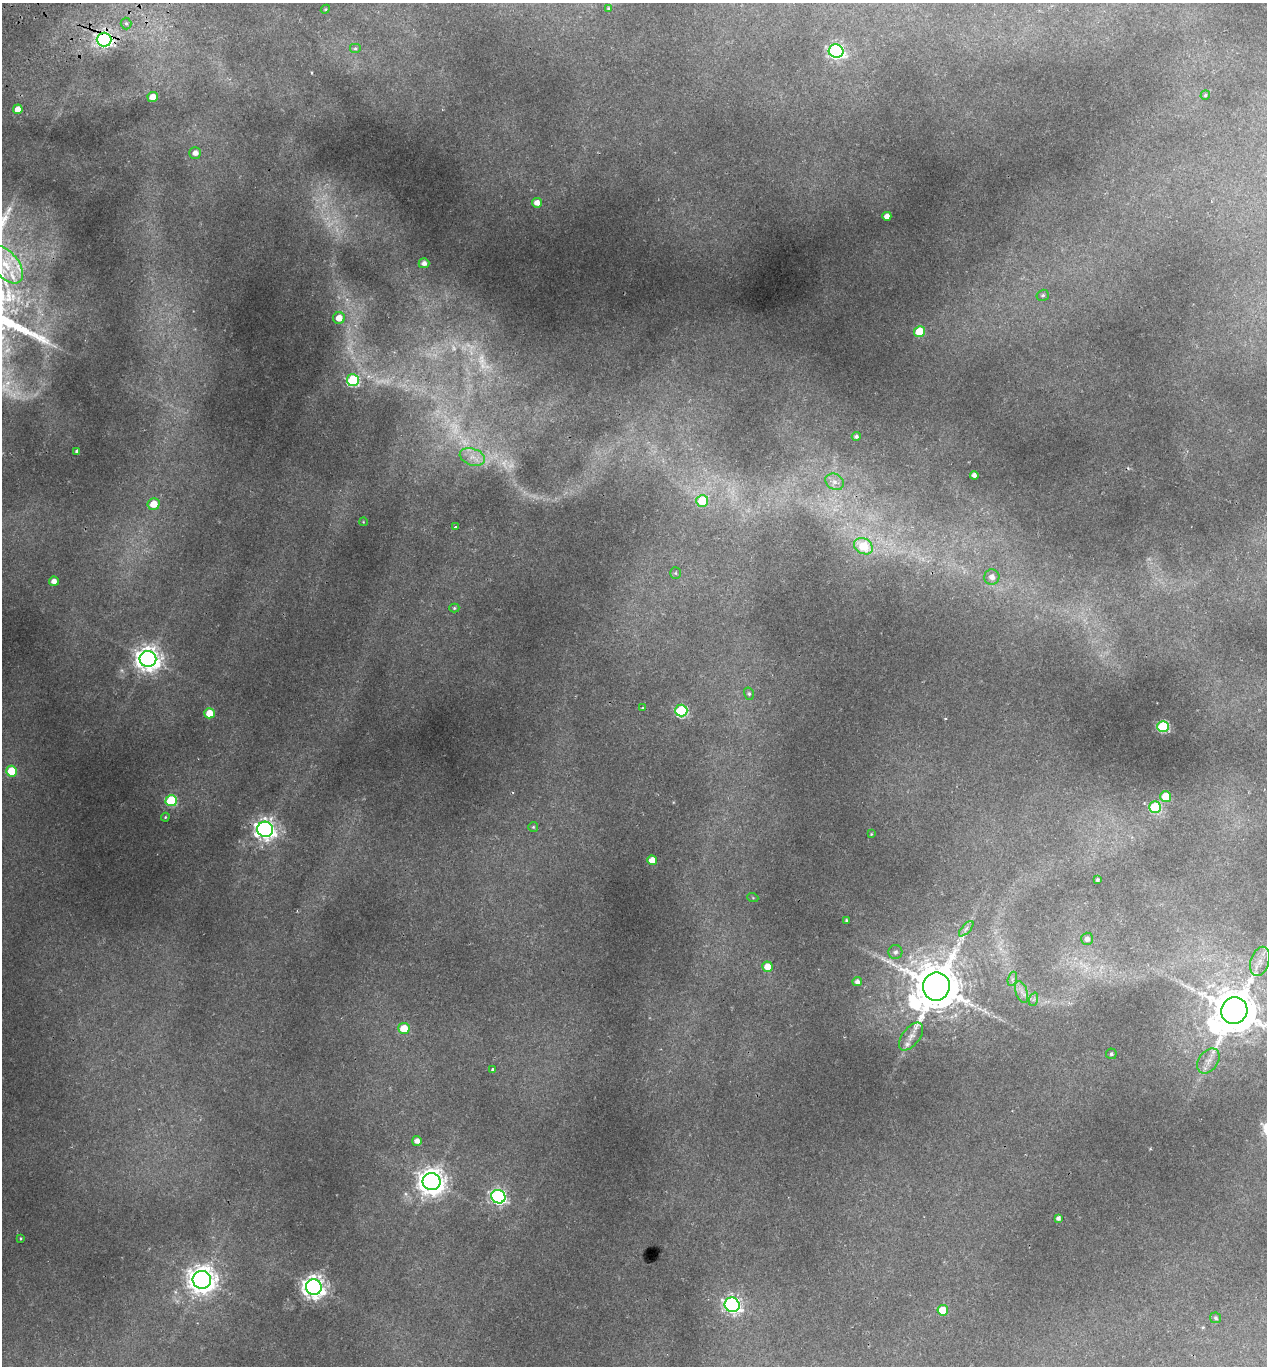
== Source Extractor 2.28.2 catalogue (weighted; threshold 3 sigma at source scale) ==
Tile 11 of 4 x 4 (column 3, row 3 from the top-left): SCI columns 2659-3923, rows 1425-2788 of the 5369 x 5573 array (HDU 1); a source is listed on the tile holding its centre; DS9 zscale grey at full resolution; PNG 1269 x 1368 px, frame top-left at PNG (2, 3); each listed source drawn as its Kron ellipse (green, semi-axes under 4 px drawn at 4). Shown black and unused: <1% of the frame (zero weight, under 2 of 3 exposures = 4% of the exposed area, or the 3 px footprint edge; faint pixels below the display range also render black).
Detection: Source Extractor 2.28.2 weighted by HDU 2 'WHT'; one run over the whole footprint, this tile lists its part. Background 0.0406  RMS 0.0035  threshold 0.0158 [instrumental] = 3 sigma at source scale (4.5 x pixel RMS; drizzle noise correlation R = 1.50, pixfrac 1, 0.0396/0.0396 arcsec/px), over >= 5 px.
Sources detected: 88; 9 too faint to see at this stretch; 2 cosmic-ray / hot-pixel residue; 1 long thin detection or spike segment (spike, bleed or trail) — neither listed nor drawn; the other 76 listed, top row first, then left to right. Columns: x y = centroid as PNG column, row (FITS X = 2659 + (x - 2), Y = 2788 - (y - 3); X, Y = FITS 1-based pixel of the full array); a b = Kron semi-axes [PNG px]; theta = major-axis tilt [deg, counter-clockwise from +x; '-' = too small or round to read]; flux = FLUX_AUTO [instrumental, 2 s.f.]
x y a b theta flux
608 8 4 3 - 0.36
325 9 5 4 - 0.37
126 23 6 5 - 0.73
104 40 7 7 - 100
355 48 6 5 - 0.61
836 51 7 6 - 86
1205 95 5 4 - 0.55
153 97 5 5 - 3.8
18 109 5 4 - 3.5
195 153 6 6 - 2.1
537 203 5 5 - 2.3
887 216 4 4 - 2.2
424 263 5 5 - 1.5
6 265 22 12 -51 9.1
1043 295 6 5 - 0.66
339 318 6 6 - 4
920 332 5 5 - 12
353 380 6 6 - 40
856 436 4 4 - 0.85
77 451 4 4 - 0.87
472 457 13 8 -18 3.2
974 475 4 4 - 1.4
835 482 9 7 -31 2.2
702 501 6 6 - 13
154 504 6 5 - 5.6
363 522 4 3 - 0.24
455 527 3 3 - 0.68
863 546 10 7 -30 14
675 573 5 5 - 0.53
992 577 8 7 - 2.2
54 581 5 4 - 1.9
454 608 5 4 - 0.42
148 659 8 8 - 330
749 694 6 5 - 0.66
642 708 3 2 - 0.25
681 711 6 6 - 37
209 713 5 5 - 5.9
1163 726 5 5 - 32
11 771 5 5 - 12
1166 796 5 5 - 10
171 801 6 5 - 27
1155 807 6 6 - 26
165 817 4 3 - 0.33
533 827 5 5 - 0.43
265 829 8 7 - 220
871 834 4 3 - 0.26
652 860 5 5 - 4.7
1097 880 3 3 - 0.61
753 898 5 3 - 0.3
847 920 4 3 - 0.42
966 929 9 4 48 1
1087 939 6 6 - 1.5
895 952 7 7 - 1.2
1260 961 15 9 72 3.6
768 967 5 5 - 5.9
1012 979 7 4 71 0.83
857 982 4 4 - 1.4
936 987 14 13 - 2100
1022 992 11 6 -71 1.8
1034 999 7 4 71 0.69
1234 1011 13 13 - 1600
404 1028 5 5 - 8.3
911 1037 16 8 52 2.8
1111 1054 5 5 - 0.61
1208 1061 14 9 54 2.8
493 1070 4 3 - 1.4
417 1141 5 5 - 1.8
432 1182 9 8 - 400
498 1197 7 6 - 86
1058 1218 4 4 - 1.1
20 1239 3 2 - 0.29
202 1280 9 9 - 390
314 1287 8 7 - 270
732 1305 7 7 - 110
943 1310 5 5 - 8.8
1216 1318 5 5 - 0.61
Overlapping masked pixels (flux is a lower limit): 1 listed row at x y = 104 40
Isophote crosses this tile's border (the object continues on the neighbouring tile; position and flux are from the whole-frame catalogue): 1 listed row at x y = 1234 1011
Unlisted compact peaks at least as high as the median listed source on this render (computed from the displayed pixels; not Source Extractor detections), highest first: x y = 34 334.